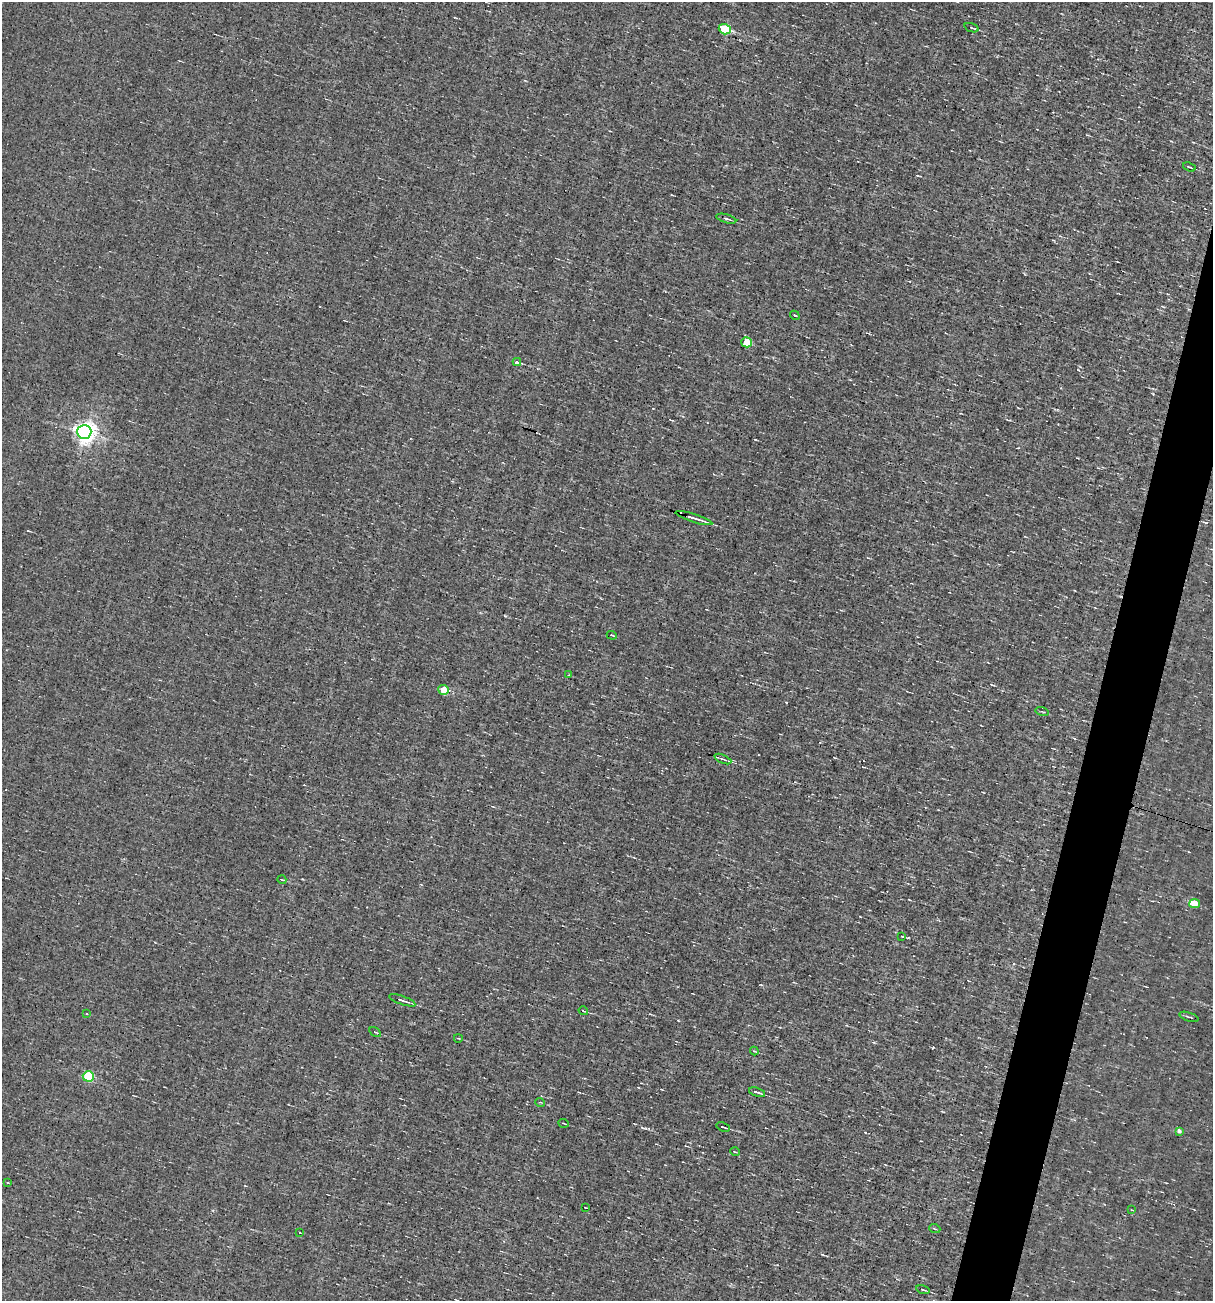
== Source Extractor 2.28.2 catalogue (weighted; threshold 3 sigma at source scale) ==
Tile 10 of 4 x 4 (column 2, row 3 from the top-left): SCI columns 1326-2536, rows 1299-2597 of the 5198 x 5194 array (HDU 1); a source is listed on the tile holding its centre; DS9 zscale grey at full resolution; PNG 1215 x 1303 px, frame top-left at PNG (2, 2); each listed source drawn as its Kron ellipse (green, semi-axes under 4 px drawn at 4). Shown black and unused: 4% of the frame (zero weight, under 3 of 4 exposures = <1% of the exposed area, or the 3 px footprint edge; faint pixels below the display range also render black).
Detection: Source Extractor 2.28.2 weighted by HDU 2 'WHT'; one run over the whole footprint, this tile lists its part. Background -0.00129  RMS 0.035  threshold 0.158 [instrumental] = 3 sigma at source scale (4.5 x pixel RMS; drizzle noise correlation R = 1.50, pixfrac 1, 0.05/0.05 arcsec/px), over >= 5 px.
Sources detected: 44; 7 cosmic-ray / hot-pixel residue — neither listed nor drawn; the other 37 listed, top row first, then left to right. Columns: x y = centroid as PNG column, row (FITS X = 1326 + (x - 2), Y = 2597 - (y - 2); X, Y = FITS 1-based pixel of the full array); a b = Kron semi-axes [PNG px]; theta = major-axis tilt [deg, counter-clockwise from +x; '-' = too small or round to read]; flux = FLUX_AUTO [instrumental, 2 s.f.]
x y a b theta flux
971 28 7 3 -20 5.7
725 29 6 5 - 210
1189 167 6 2 -23 4.7
726 219 10 4 -16 7.9
795 315 5 3 - 3.6
746 342 5 5 - 110
517 362 4 4 - 6.7
84 432 7 7 - 2400
694 518 19 2 -17 27
612 635 5 3 - 3.3
569 675 4 3 - 2.4
444 690 5 5 - 100
1042 712 6 2 -15 3.6
723 759 9 3 -22 5.7
282 880 4 2 - 2.6
1195 904 5 4 - 81
902 936 3 3 - 25
402 1000 14 3 -19 11
583 1011 5 2 - 3.3
86 1014 3 3 - 6.8
1189 1017 10 2 -18 4.9
375 1032 6 3 -33 4.6
458 1038 4 2 - 2.7
754 1051 4 3 - 2.8
88 1076 5 5 - 290
757 1092 8 2 -17 8.8
540 1102 5 3 - 3.3
564 1123 5 2 - 3.8
723 1127 7 2 -18 6
1179 1131 4 4 - 13
735 1152 5 3 - 2.8
7 1182 3 2 - 4.3
585 1208 4 2 - 2.7
1132 1210 3 2 - 1.9
935 1229 5 3 - 3.3
300 1233 2 2 - 2.5
923 1290 7 3 -13 4.7
Overlapping masked pixels (flux is a lower limit): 1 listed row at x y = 694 518
Unlisted compact peaks at least as high as the median listed source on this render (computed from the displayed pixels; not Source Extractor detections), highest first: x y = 933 1048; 1078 370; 1153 394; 644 1128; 678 1020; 755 440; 761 985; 1171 141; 302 879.